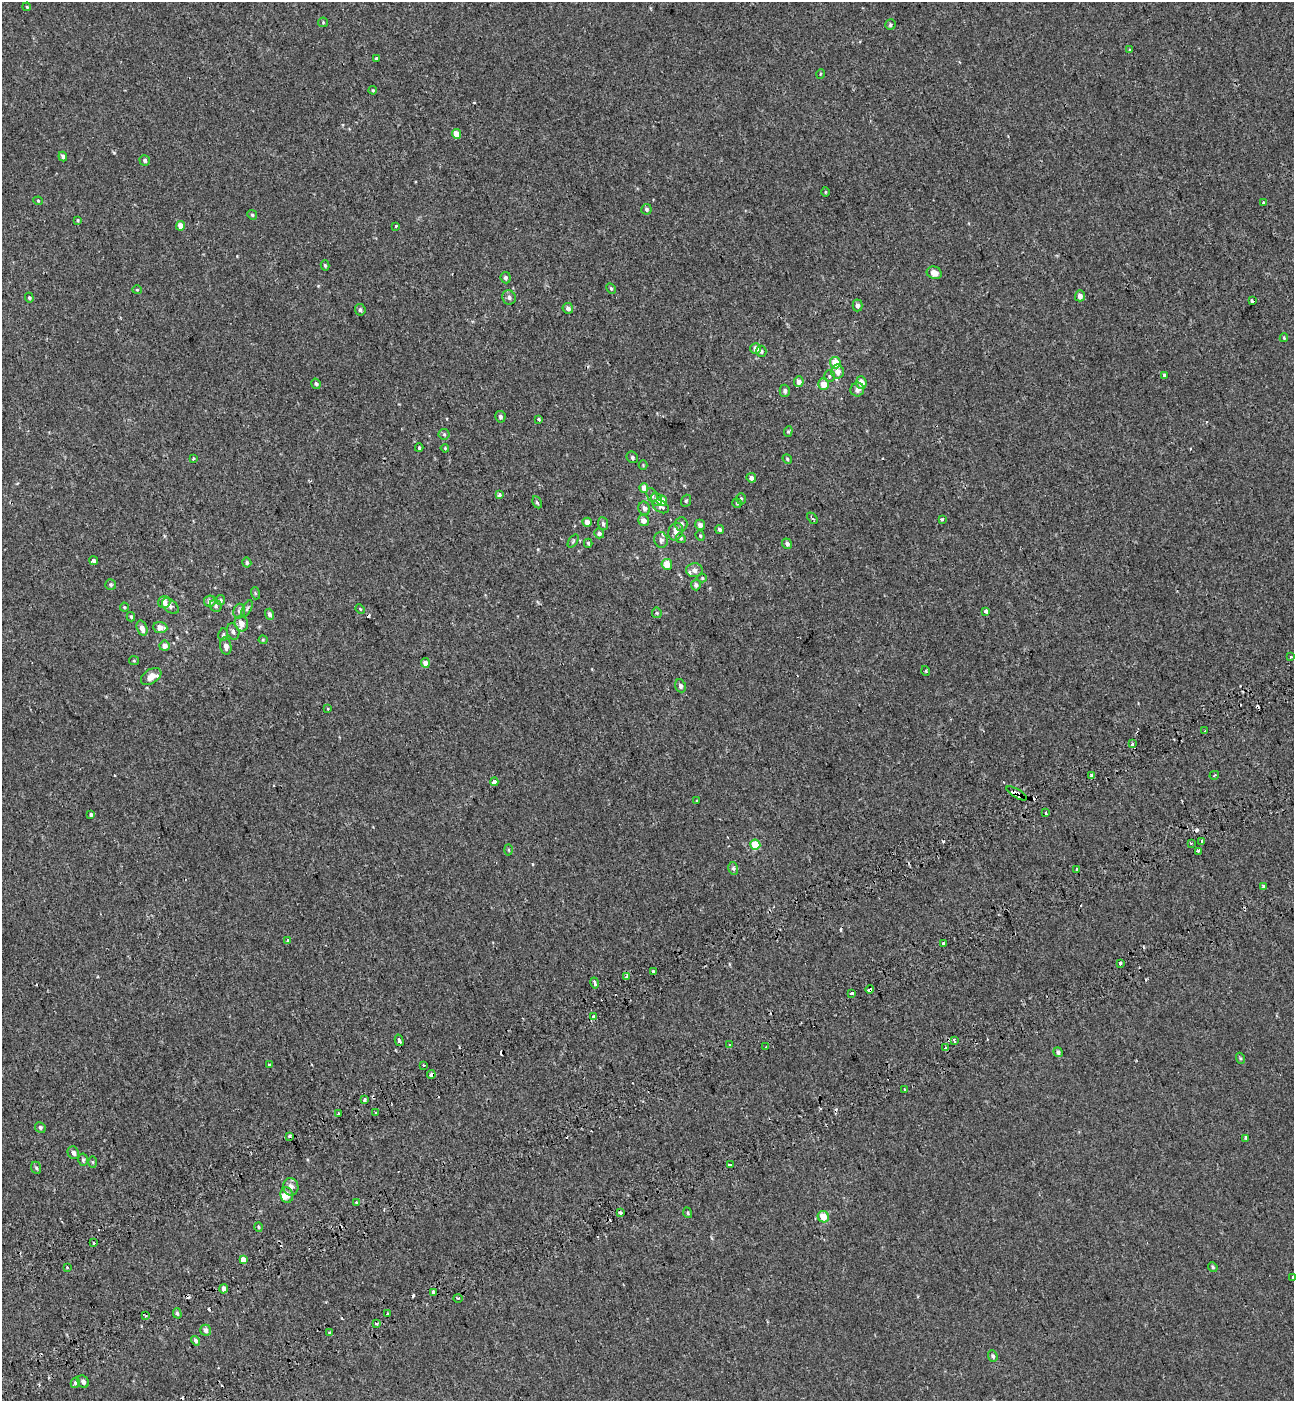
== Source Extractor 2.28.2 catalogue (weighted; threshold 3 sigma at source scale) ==
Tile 7 of 4 x 4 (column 3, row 2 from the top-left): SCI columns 2815-4106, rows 2898-4296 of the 5576 x 5797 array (HDU 1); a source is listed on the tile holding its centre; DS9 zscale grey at full resolution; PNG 1296 x 1403 px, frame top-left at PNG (2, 2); each listed source drawn as its Kron ellipse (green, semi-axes under 4 px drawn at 4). Shown black and unused: <1% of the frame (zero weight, under 2 of 3 exposures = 6% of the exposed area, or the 3 px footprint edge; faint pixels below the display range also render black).
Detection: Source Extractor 2.28.2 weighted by HDU 2 'WHT'; one run over the whole footprint, this tile lists its part. Background -7.26e-04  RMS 0.0031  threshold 0.0137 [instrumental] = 3 sigma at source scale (4.5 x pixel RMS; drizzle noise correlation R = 1.50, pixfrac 1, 0.0396/0.0396 arcsec/px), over >= 5 px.
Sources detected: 221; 25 cosmic-ray / hot-pixel residue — neither listed nor drawn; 6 inside a brighter listed object's ellipse — not listed separately; the other 190 listed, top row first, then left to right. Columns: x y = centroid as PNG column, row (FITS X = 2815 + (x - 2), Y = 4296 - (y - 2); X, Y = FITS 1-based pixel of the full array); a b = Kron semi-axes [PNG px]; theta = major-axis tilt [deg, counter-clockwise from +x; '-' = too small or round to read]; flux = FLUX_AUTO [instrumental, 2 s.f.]
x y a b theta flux
27 7 4 3 - 0.25
323 22 5 5 - 0.31
890 25 5 5 - 0.48
1130 50 3 3 - 0.6
376 58 3 3 - 2
820 74 5 3 - 0.24
373 90 4 3 - 0.28
456 134 5 4 - 3.4
63 156 5 4 - 0.88
145 160 5 5 - 0.65
825 192 5 3 - 0.23
38 201 4 4 - 0.35
1264 203 3 3 - 2.3
646 209 5 5 - 0.52
252 215 5 4 - 0.37
78 220 4 4 - 0.29
181 226 4 4 - 2.4
396 226 3 3 - 0.64
325 265 5 4 - 0.43
934 273 7 6 - 2
506 278 5 5 - 0.69
611 288 6 4 -62 0.47
137 290 5 4 - 0.28
1080 296 5 5 - 1.5
509 297 7 6 - 0.89
29 298 5 4 - 0.36
1252 301 3 3 - 3.1
858 305 6 5 - 0.96
568 308 5 5 - 0.95
360 310 6 5 - 0.65
1284 338 4 3 - 0.35
756 349 5 5 - 1.8
761 351 6 5 - 0.47
835 363 5 5 - 4.3
837 372 7 6 - 2
1164 375 4 3 - 0.52
829 376 6 5 - 0.47
799 382 5 4 - 1.4
861 382 6 5 - 2.3
316 384 5 4 - 0.53
824 384 6 5 - 3.3
857 389 7 6 - 1.4
785 391 6 5 - 0.77
500 417 6 5 - 0.65
539 419 3 3 - 2.7
788 431 5 4 - 0.34
444 434 5 5 - 0.43
419 448 4 3 - 0.3
445 448 4 3 - 0.3
632 457 6 5 - 0.61
193 458 3 3 - 1.6
787 459 5 4 - 0.38
643 465 4 4 - 0.29
751 478 5 4 - 1.2
644 488 5 4 - 1.9
499 495 3 3 - 0.92
652 495 7 5 -67 0.66
656 499 6 5 - 1.5
741 499 5 4 - 0.42
662 501 5 5 - 2.6
686 501 6 5 - 0.45
537 502 6 4 -62 0.46
737 503 5 5 - 0.33
661 506 9 6 -32 0.83
644 508 7 5 -69 0.94
812 518 6 2 -47 0.38
942 519 4 3 - 0.45
643 520 6 5 - 1.8
587 522 5 4 - 1.9
603 523 6 5 - 0.6
681 524 7 6 - 0.81
700 525 5 5 - 1.2
719 529 5 4 - 0.58
676 532 9 7 67 1.5
599 533 5 5 - 0.76
700 536 5 4 - 0.37
681 538 5 4 - 0.37
661 540 8 6 -76 0.82
573 541 7 4 54 0.42
588 543 4 3 - 0.35
787 544 5 5 - 0.85
94 561 4 3 - 4.2
247 562 5 4 - 0.55
667 564 5 5 - 3.7
694 570 8 7 - 1.3
702 578 4 4 - 0.36
111 585 5 5 - 0.56
696 585 5 5 - 0.74
255 593 6 4 -72 0.35
221 600 5 4 - 0.42
210 601 6 5 - 0.99
164 602 6 6 - 1
170 606 10 6 -39 0.88
216 606 6 5 - 0.57
124 607 4 4 - 0.31
247 609 9 4 64 0.48
360 609 5 3 - 0.25
239 611 7 5 76 0.73
986 611 4 3 - 4.1
657 613 5 5 - 0.38
270 614 5 4 - 0.93
131 617 5 3 - 0.41
241 623 8 6 -72 1.8
142 628 8 5 -73 1.7
160 628 7 5 -6 1.8
233 632 8 6 -71 0.84
223 635 6 5 - 0.52
263 640 4 4 - 0.27
164 646 5 5 - 1.6
226 646 8 5 -81 1.6
1291 657 3 3 - 0.71
134 661 5 4 - 0.32
425 663 5 4 - 2
926 671 5 3 - 0.31
151 676 11 7 34 2.6
680 686 6 5 - 0.87
328 709 3 3 - 0.35
1205 731 2 2 - 0.26
1132 744 3 3 - 1.5
1214 775 5 3 - 0.29
1091 776 4 3 - 1.6
494 782 4 3 - 1.4
1017 793 11 4 -31 1.5
697 801 3 3 - 1.1
1046 813 3 3 - 1.7
91 814 3 3 - 1.3
1202 841 3 3 - 1
1191 843 3 3 - 0.3
755 845 5 5 - 8.1
508 850 5 3 - 0.27
1198 851 3 3 - 0.62
733 868 6 5 - 0.55
1077 870 3 3 - 1.1
1263 887 4 3 - 1.1
287 941 3 3 - 1.2
943 944 3 3 - 1.9
1120 963 3 3 - 0.79
653 971 3 3 - 0.99
627 977 3 3 - 1.8
594 983 5 3 - 2.1
870 989 4 3 - 8.3
851 993 3 3 - 2
594 1016 3 3 - 2.2
399 1040 6 3 -75 2.8
954 1041 4 3 - 0.55
729 1045 3 2 - 0.29
766 1046 3 2 - 0.32
945 1048 3 3 - 1
1058 1052 5 4 - 0.68
1240 1058 5 3 - 0.35
269 1065 3 3 - 0.51
423 1065 3 3 - 1.8
431 1074 4 3 - 3.2
905 1090 3 3 - 0.74
364 1100 3 3 - 2.1
376 1113 3 3 - 0.86
339 1114 3 3 - 0.9
40 1127 5 5 - 0.5
289 1136 3 3 - 1.3
1246 1138 3 3 - 0.63
73 1153 6 5 - 0.97
83 1160 6 5 - 0.52
93 1162 6 4 -88 0.37
730 1165 4 3 - 1.5
36 1168 6 5 - 0.45
291 1187 8 7 - 1.9
287 1195 8 6 -79 2
357 1202 3 3 - 1.4
620 1213 3 3 - 1.8
688 1213 5 3 - 0.32
823 1217 6 5 - 4
258 1227 4 3 - 0.29
94 1243 3 2 - 1.2
243 1260 4 3 - 15
67 1267 3 3 - 0.74
1213 1267 5 4 - 0.42
1293 1277 3 2 - 0.43
224 1289 5 4 - 1.3
433 1292 4 3 - 1.1
458 1298 4 3 - 0.3
177 1313 5 4 - 0.46
388 1314 3 3 - 0.67
145 1316 3 2 - 0.49
377 1323 4 3 - 1.3
206 1330 5 5 - 1.2
330 1333 3 3 - 0.79
196 1341 5 4 - 0.67
993 1356 6 4 -71 0.59
83 1382 6 5 - 0.89
75 1383 5 4 - 0.95
Overlapping masked pixels (flux is a lower limit): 5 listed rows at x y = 1017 793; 870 989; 594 1016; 431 1074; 289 1136
Isophote crosses this tile's border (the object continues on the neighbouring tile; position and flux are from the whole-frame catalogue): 1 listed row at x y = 1293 1277